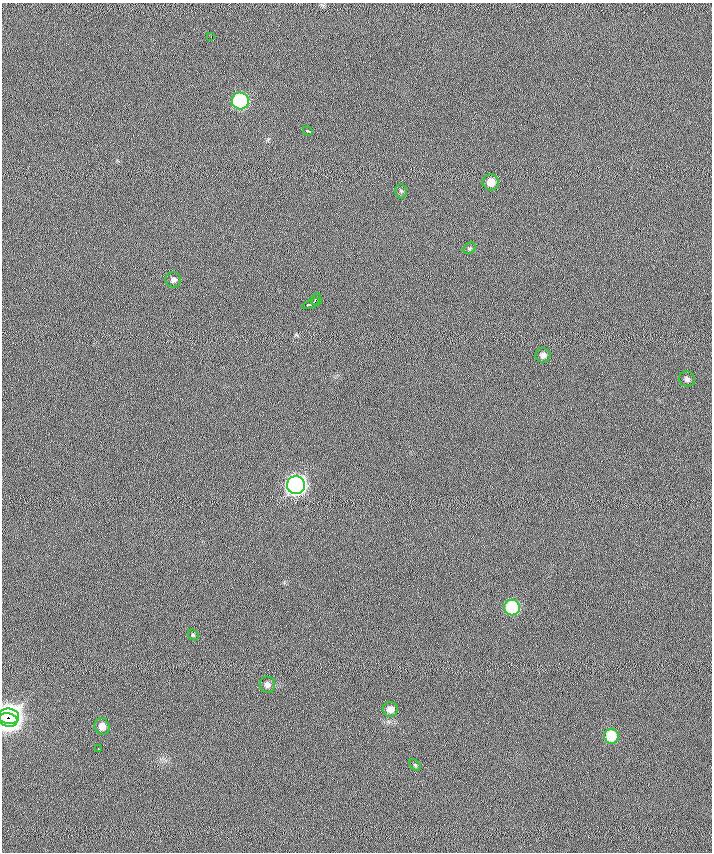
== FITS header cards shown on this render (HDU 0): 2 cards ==
NAXIS1  =                  710 /
NAXIS2  =                  850 /

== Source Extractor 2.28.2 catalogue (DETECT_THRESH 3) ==
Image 710 x 850 px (HDU 0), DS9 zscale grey, 1 PNG px = 1 image px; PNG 714 x 854 px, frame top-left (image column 1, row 850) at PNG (2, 3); each listed source drawn as its Kron ellipse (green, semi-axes under 4 px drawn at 4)
Background -0.705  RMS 8.1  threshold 24.3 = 3 sigma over >= 5 px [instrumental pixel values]
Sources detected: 22; all 22 listed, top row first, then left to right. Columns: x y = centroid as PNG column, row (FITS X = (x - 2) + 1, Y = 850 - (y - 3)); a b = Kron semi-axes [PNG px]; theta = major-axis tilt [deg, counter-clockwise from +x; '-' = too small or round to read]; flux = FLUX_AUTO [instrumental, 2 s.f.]
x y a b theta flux
211 36 3 2 - 3200
240 101 8 8 - 95000
308 131 5 3 - 5300
491 182 8 8 - 6800
401 191 7 6 - 1100
470 248 6 5 - 930
173 280 8 7 - 2400
315 299 6 3 59 2900
312 304 10 3 22 4900
543 355 7 7 - 2700
687 379 8 7 - 1900
296 485 9 9 - 300000
512 607 8 7 - 47000
193 635 6 5 - 780
267 685 8 7 - 2700
390 709 7 7 - 4200
9 716 10 7 -7 380000
8 720 9 6 -11 340000
102 726 8 7 - 4500
611 736 7 7 - 21000
99 749 3 2 - 1200
415 765 7 4 -45 860